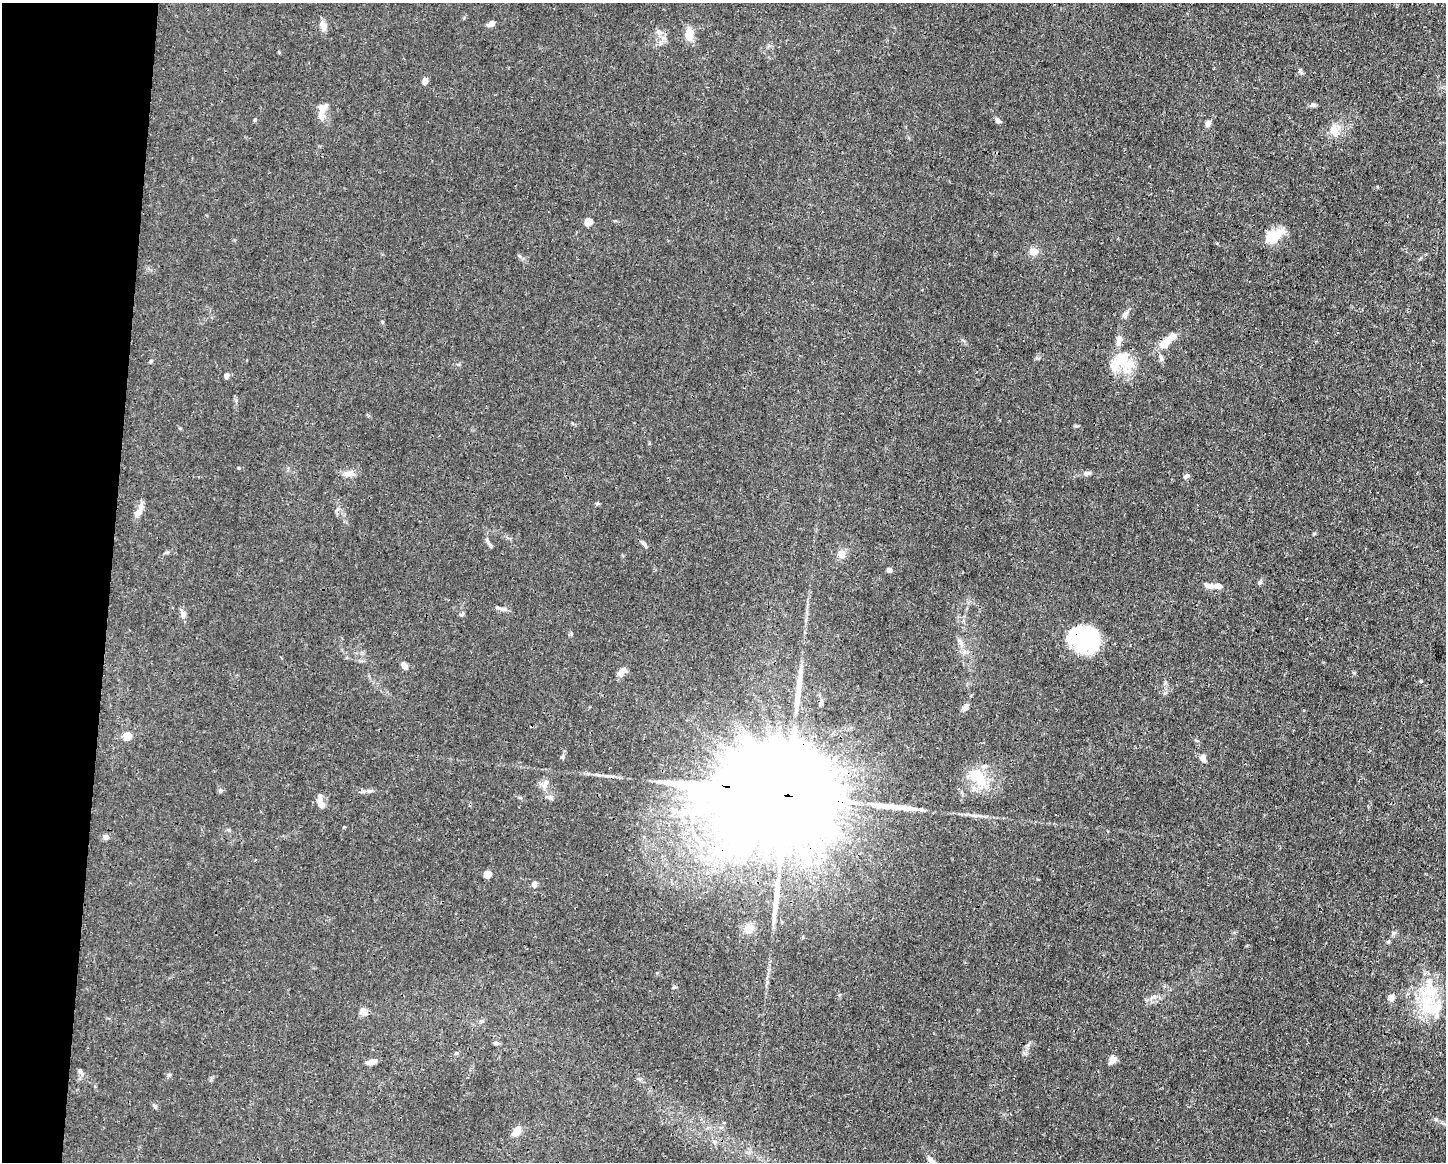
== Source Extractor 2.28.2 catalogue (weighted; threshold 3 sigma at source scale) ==
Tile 7 of 3 x 4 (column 1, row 3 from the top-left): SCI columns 112-1555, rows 1161-2320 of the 4667 x 4639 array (HDU 1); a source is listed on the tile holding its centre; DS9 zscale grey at full resolution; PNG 1448 x 1164 px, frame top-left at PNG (2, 3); no overlay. Shown black and unused: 8% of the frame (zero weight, under 3 of 4 exposures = <1% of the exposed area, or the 3 px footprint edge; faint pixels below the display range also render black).
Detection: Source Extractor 2.28.2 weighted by HDU 2 'WHT'; one run over the whole footprint, this tile lists its part. Background 0.0157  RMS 0.0024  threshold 0.0109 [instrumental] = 3 sigma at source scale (4.5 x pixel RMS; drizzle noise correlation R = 1.50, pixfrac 1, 0.05/0.05 arcsec/px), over >= 5 px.
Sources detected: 81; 2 inside a brighter object's white glare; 3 long thin detections or spike segments (spike, bleed or trail) — not listed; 10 inside a brighter listed object's ellipse — not listed separately; the other 66 listed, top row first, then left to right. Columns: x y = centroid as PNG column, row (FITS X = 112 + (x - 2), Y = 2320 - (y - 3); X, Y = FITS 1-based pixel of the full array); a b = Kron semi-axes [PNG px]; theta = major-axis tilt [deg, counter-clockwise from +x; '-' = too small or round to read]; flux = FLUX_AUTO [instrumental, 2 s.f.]
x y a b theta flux
491 24 8 5 31 1.2
323 25 15 8 -68 1.3
658 32 9 7 -64 1.1
689 35 12 9 89 3.3
425 80 7 6 - 1.1
1313 105 8 5 -1 0.57
322 108 12 10 24 1.7
255 120 5 4 - 0.34
998 121 7 6 - 0.73
1208 123 7 6 - 1.2
1334 130 14 12 -44 2.6
588 222 5 5 - 5.1
1274 235 29 12 29 4.7
1033 251 10 9 - 2.1
1125 315 8 7 - 0.71
1119 340 12 7 74 1.4
1165 343 16 10 51 3.1
1161 358 10 6 -80 0.78
151 361 5 3 - 0.25
1125 362 26 16 -19 6.4
227 376 6 5 - 0.77
349 473 17 8 9 1.6
1087 473 10 6 25 0.76
1186 476 8 5 24 0.54
138 512 13 7 60 1.7
644 543 8 5 -42 0.57
841 554 11 9 -86 1.5
889 570 5 4 - 1
1259 583 6 4 71 0.37
1209 586 16 6 -3 1.3
502 609 15 5 -12 0.88
183 614 10 7 87 0.99
462 614 8 4 28 0.36
1082 641 31 24 -31 14
404 665 9 6 -58 1.2
622 671 12 7 40 1.5
965 708 9 6 38 0.85
127 736 5 5 - 4.7
1203 758 11 7 -63 1.1
978 778 33 16 -47 7.6
545 784 15 7 65 1.5
220 791 5 5 - 0.4
369 791 9 4 -8 0.59
785 795 75 20 -8 24000
550 798 8 7 - 0.77
320 802 18 7 -78 1.5
344 827 4 3 - 0.2
105 837 8 7 - 0.69
718 849 16 9 0 3.5
487 874 5 5 - 5.1
534 884 5 5 - 1.4
748 928 14 11 44 1.8
1394 933 7 5 44 0.52
1388 941 6 4 65 0.39
1154 997 7 4 -90 0.58
1391 997 7 6 - 1.3
1427 1001 29 24 11 12
363 1012 11 10 - 1.1
496 1043 6 5 - 0.49
456 1053 5 4 - 0.3
1113 1059 10 9 - 1.3
371 1062 12 5 11 1.5
80 1072 10 5 -57 0.66
724 1122 4 3 - 0.22
516 1131 14 8 53 2.1
931 1161 16 6 -49 1.4
Overlapping masked pixels (flux is a lower limit): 3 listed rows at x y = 1165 343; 1082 641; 785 795
Isophote crosses this tile's border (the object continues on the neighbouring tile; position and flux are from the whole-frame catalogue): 1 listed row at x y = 931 1161
Unlisted compact peaks at least as high as the median listed source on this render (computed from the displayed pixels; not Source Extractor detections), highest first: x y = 1436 1119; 1076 426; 1300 70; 1354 673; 279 52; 1314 534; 961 643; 155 1106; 239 468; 1037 358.